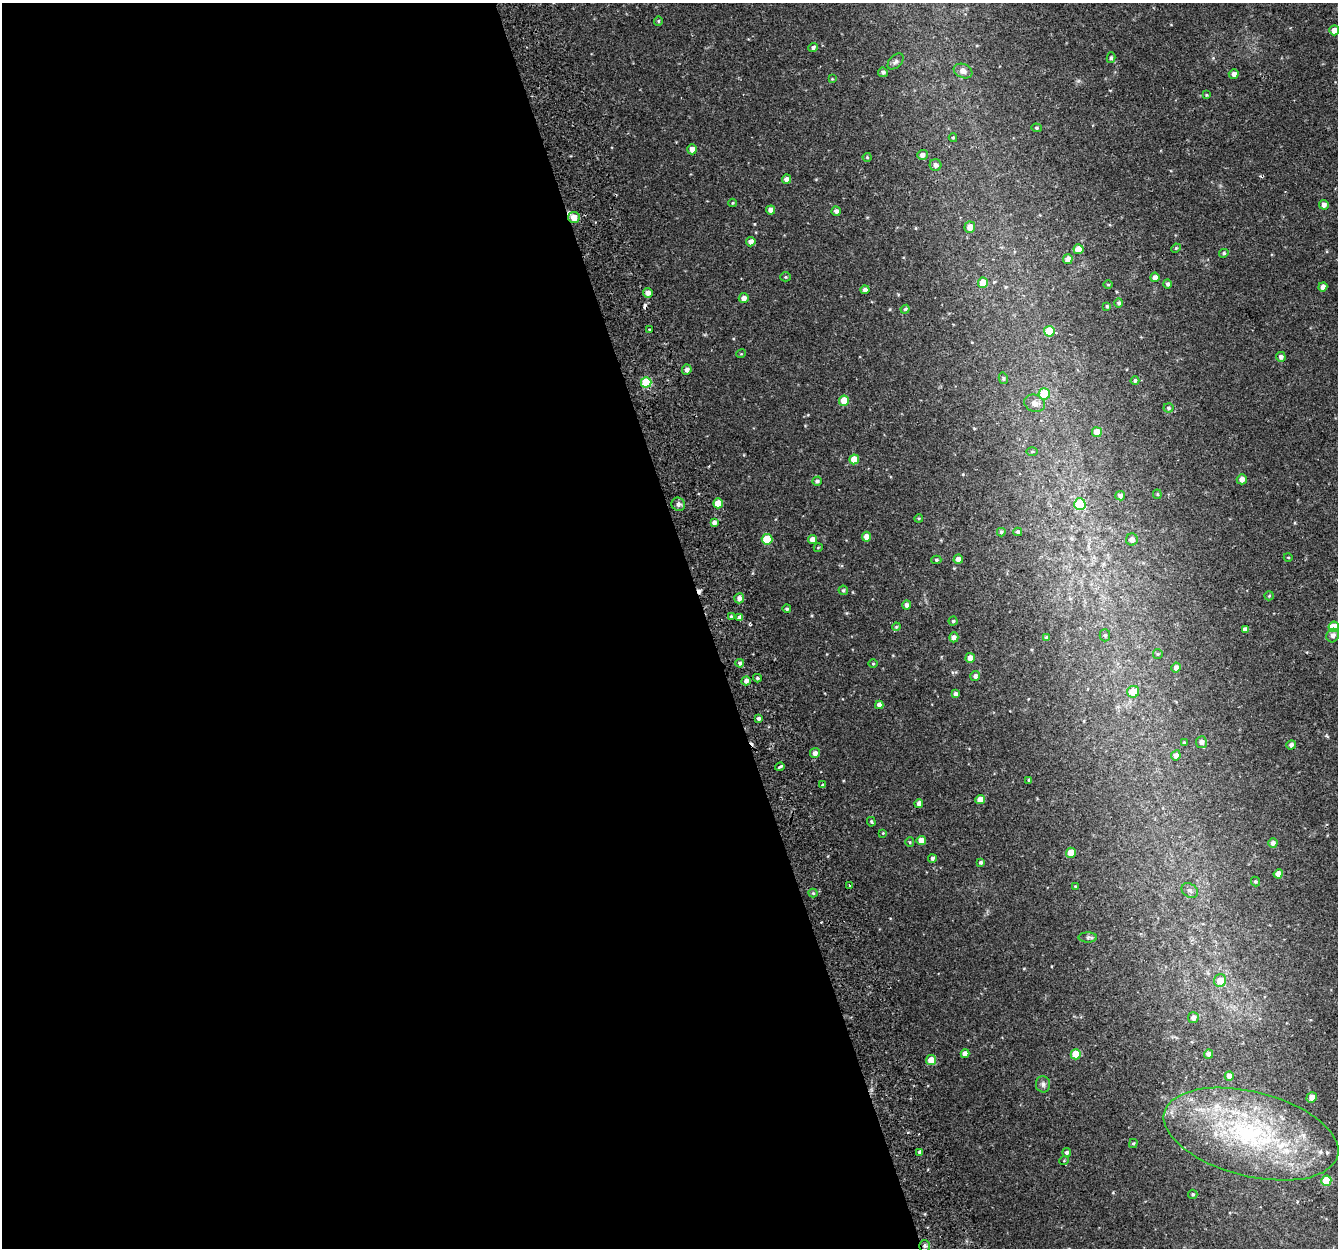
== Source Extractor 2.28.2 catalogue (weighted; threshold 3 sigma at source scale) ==
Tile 9 of 4 x 4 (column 1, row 3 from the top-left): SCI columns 56-1391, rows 1329-2574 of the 5459 x 5201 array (HDU 1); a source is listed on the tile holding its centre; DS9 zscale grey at full resolution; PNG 1340 x 1250 px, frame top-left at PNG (2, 3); each listed source drawn as its Kron ellipse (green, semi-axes under 4 px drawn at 4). Shown black and unused: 53% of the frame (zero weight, under 2 of 3 exposures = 3% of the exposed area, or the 3 px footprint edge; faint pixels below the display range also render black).
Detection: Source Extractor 2.28.2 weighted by HDU 2 'WHT'; one run over the whole footprint, this tile lists its part. Background 0.0422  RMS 0.0052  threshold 0.0233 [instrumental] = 3 sigma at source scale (4.5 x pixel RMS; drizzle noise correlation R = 1.50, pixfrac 1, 0.0396/0.0396 arcsec/px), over >= 5 px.
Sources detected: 154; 6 cosmic-ray / hot-pixel residue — neither listed nor drawn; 5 inside a brighter listed object's ellipse — not listed separately; the other 143 listed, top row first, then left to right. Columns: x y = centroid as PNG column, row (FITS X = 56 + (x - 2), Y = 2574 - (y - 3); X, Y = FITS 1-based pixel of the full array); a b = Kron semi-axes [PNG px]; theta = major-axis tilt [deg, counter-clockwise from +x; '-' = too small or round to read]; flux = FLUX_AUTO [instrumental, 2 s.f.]
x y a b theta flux
658 21 4 4 - 0.55
1334 30 5 5 - 4
813 47 5 4 - 1.2
1111 58 5 4 - 0.82
896 61 9 6 45 1.5
963 71 10 7 -24 2.3
883 72 5 4 - 1.2
1234 74 5 5 - 2.2
832 79 3 3 - 0.39
1206 95 4 4 - 0.45
1036 128 5 4 - 0.67
953 138 4 4 - 0.56
692 149 5 5 - 3.2
922 155 5 5 - 2.4
867 157 4 4 - 0.54
935 165 6 5 - 2
787 179 4 4 - 2.5
733 203 4 4 - 0.5
1324 205 5 4 - 2
771 210 4 4 - 3
836 211 4 4 - 1.6
574 217 5 5 - 5.6
970 227 5 5 - 4
751 242 5 4 - 2.5
1176 248 5 4 - 0.53
1078 249 5 5 - 6
1224 253 5 4 - 0.79
1068 259 5 5 - 3.1
786 277 5 4 - 0.53
1155 277 5 4 - 2.5
983 283 5 5 - 10
1108 284 4 3 - 0.44
1167 284 5 4 - 1.1
1323 287 4 4 - 2.3
865 290 4 4 - 2.2
648 293 5 4 - 2.5
744 298 5 5 - 2.7
1119 303 5 4 - 1.1
1107 306 4 4 - 0.62
905 309 4 4 - 0.61
649 329 3 2 - 0.64
1049 331 5 5 - 13
741 354 5 3 - 0.42
1281 357 5 5 - 1.7
687 370 5 5 - 2.1
1003 378 6 4 -77 0.8
1135 380 4 4 - 1.1
646 382 5 5 - 20
1044 394 5 5 - 14
844 401 5 5 - 9.3
1034 403 11 8 -22 2.9
1169 408 5 4 - 0.93
1097 432 5 5 - 6.7
1032 451 6 4 1 0.62
854 459 5 5 - 7.6
1242 479 5 5 - 2.9
817 481 5 4 - 1.1
1157 494 4 4 - 0.54
1120 496 5 4 - 1.7
718 503 5 4 - 7.1
678 504 7 6 - 1.5
1080 504 6 5 - 18
919 518 4 3 - 0.49
714 523 4 4 - 1.9
1001 532 4 4 - 0.85
1018 532 4 4 - 1.1
866 537 5 4 - 3.7
767 539 5 5 - 16
813 540 4 4 - 4
1132 540 6 6 - 2.3
818 548 4 3 - 0.4
1288 557 4 3 - 0.42
958 559 5 4 - 2.5
936 560 5 4 - 0.8
843 590 5 4 - 0.83
1269 596 5 4 - 0.63
739 598 5 4 - 2
907 605 4 4 - 1.9
787 609 4 4 - 0.99
731 617 4 3 - 0.75
740 617 4 4 - 2
953 621 4 4 - 0.88
896 627 4 3 - 0.51
1334 627 5 5 - 15
1245 629 4 4 - 2
1105 635 6 5 - 0.95
1333 636 7 6 - 2
954 637 5 4 - 2.1
1047 637 4 3 - 1.4
1158 654 5 4 - 0.65
970 658 5 4 - 3.6
740 663 4 4 - 1.2
873 664 4 3 - 0.43
1176 668 5 4 - 2.1
975 676 5 5 - 1.7
757 678 4 3 - 0.8
746 681 4 4 - 2.2
1133 692 6 6 - 9.1
955 694 4 4 - 1.7
879 705 4 4 - 2.4
759 719 4 3 - 1.6
1201 742 6 5 - 2
1184 743 4 4 - 0.72
1291 745 5 4 - 1.9
815 753 5 5 - 2.3
1176 755 5 4 - 2.2
780 767 4 3 - 2
1029 780 3 3 - 0.7
822 785 3 3 - 0.46
980 800 4 4 - 4.2
919 804 4 4 - 2.3
871 822 5 3 - 0.57
883 833 3 3 - 0.38
921 841 4 4 - 4.7
910 842 5 4 - 0.62
1273 843 4 4 - 1.7
1071 853 5 5 - 8
932 858 4 4 - 1.1
981 862 4 4 - 1.1
1278 874 5 4 - 4
1255 881 5 4 - 0.68
849 885 3 3 - 1.4
1075 886 4 3 - 0.38
1190 891 8 6 -33 1.7
813 893 4 4 - 0.64
1088 937 9 5 -1 1.2
1220 980 6 6 - 6
1193 1018 5 5 - 2.1
965 1054 4 4 - 3.2
1076 1054 5 5 - 11
1209 1054 4 4 - 2.2
931 1060 5 5 - 6.7
1229 1076 4 4 - 3.5
1043 1084 8 7 - 1.7
1312 1097 5 5 - 3.8
1251 1134 89 42 -14 110
1133 1143 4 4 - 0.65
919 1152 3 3 - 1
1067 1153 4 4 - 1.2
1064 1161 5 3 - 0.39
1326 1181 5 5 - 13
1193 1194 5 4 - 0.78
925 1246 6 5 - 1.1
Overlapping masked pixels (flux is a lower limit): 2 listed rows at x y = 574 217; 925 1246
Isophote crosses this tile's border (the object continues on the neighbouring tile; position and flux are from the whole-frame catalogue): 1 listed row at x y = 1334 627